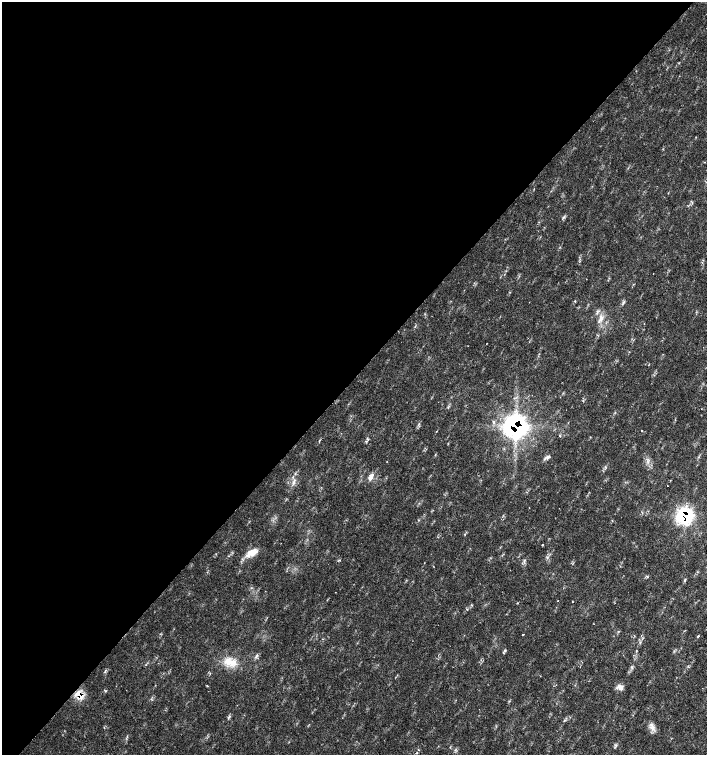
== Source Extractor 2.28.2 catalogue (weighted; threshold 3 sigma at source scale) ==
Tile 5 of 4 x 4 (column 1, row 2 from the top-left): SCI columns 226-1634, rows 3011-4516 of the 6023 x 6029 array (HDU 1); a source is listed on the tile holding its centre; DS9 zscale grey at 2 x 2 block average (1 PNG px = mean of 2 x 2 image px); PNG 709 x 757 px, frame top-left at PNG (2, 2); no overlay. Shown black and unused: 50% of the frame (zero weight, under 2 of 3 exposures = <1% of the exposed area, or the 3 px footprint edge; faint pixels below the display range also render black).
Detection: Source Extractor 2.28.2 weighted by HDU 2 'WHT'; one run over the whole footprint, this tile lists its part. Background 0.0178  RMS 0.0029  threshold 0.0129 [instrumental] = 3 sigma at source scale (4.5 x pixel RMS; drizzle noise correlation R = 1.50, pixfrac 1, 0.0396/0.0396 arcsec/px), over >= 5 px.
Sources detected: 45; all 45 listed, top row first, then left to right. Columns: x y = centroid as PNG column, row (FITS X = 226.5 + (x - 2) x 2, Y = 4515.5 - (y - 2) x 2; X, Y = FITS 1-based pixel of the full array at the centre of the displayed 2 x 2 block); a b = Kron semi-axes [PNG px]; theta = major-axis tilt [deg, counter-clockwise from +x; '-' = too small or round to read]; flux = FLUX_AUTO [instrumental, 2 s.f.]
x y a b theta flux
705 162 2 2 - 0.31
563 218 7 2 52 0.89
653 274 2 2 - 0.32
624 302 5 3 - 0.92
601 318 11 5 -86 4.5
487 343 2 2 - 0.36
493 422 5 3 - 1.2
515 426 15 15 - 130
642 430 2 2 - 0.64
560 436 3 2 - 0.44
367 439 4 2 - 0.75
548 456 5 4 - 1.7
605 467 4 2 - 0.53
370 478 11 5 50 3.6
293 482 11 3 70 2.8
667 486 2 2 - 0.96
529 508 2 2 - 0.22
685 516 12 10 0 60
418 520 3 2 - 0.42
465 534 3 2 - 0.42
542 545 2 2 - 1.9
252 552 18 8 29 8.5
547 558 3 3 - 0.69
647 577 3 3 - 0.71
685 580 4 3 - 0.73
558 600 2 2 - 0.53
572 602 2 2 - 0.51
517 603 2 2 - 0.44
472 605 3 2 - 0.43
523 634 2 2 - 1.5
698 636 2 2 - 1.5
505 651 3 2 - 0.54
256 656 6 3 47 1.2
230 662 17 9 -16 11
146 665 2 2 - 0.28
540 676 2 2 - 0.36
207 686 2 2 - 0.45
620 687 8 5 -50 3.4
79 695 11 7 -50 9.6
509 701 3 2 - 0.54
229 716 3 2 - 0.62
564 720 3 3 - 0.56
652 726 10 4 39 2.2
615 745 4 2 - 0.81
417 753 3 2 - 0.51
Overlapping masked pixels (flux is a lower limit): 3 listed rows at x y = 515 426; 685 516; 79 695
Diffuse or blended objects may show on this block-average render without a row.